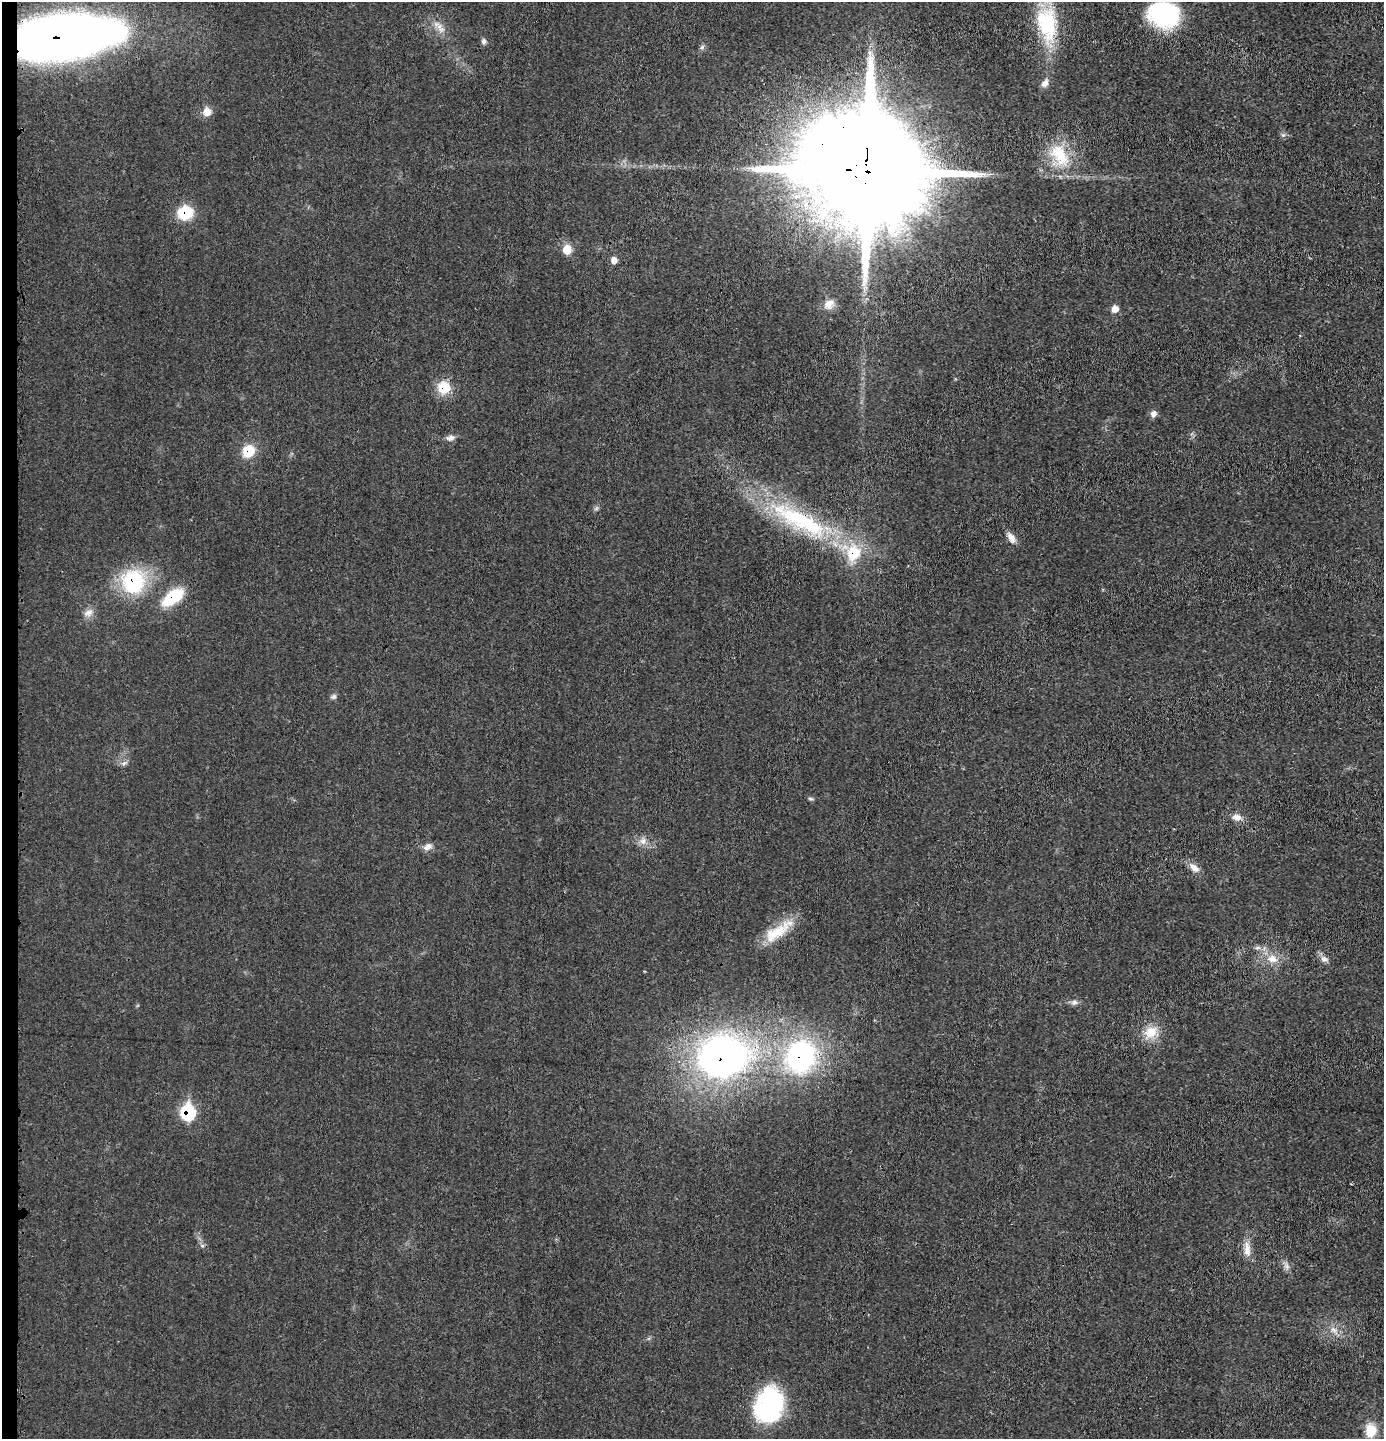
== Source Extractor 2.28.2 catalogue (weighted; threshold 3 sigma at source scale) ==
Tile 4 of 3 x 3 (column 1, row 2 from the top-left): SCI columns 103-1484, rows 1441-2877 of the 4357 x 4324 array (HDU 1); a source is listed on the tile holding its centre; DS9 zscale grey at full resolution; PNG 1386 x 1441 px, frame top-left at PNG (2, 2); no overlay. Shown black and unused: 1% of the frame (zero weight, under 3 of 4 exposures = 1% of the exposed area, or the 3 px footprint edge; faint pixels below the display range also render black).
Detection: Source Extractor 2.28.2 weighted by HDU 2 'WHT'; one run over the whole footprint, this tile lists its part. Background 0.0212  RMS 0.0047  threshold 0.0211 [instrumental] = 3 sigma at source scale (4.5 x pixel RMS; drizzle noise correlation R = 1.50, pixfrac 1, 0.05/0.05 arcsec/px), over >= 5 px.
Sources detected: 49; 1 inside a brighter listed object's ellipse — not listed separately; the other 48 listed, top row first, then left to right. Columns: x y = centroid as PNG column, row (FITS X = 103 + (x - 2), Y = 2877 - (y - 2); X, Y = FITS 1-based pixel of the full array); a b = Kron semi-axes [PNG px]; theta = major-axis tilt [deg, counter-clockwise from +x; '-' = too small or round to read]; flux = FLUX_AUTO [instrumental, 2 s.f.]
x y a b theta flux
1163 14 32 26 -18 46
1047 24 47 25 -81 35
441 29 11 8 -15 3.1
64 37 82 33 7 510
484 41 8 6 -77 1.3
702 47 7 4 45 1
1045 83 12 8 56 2.4
207 112 10 9 - 4.7
1283 135 5 5 - 0.92
1060 155 37 21 -56 21
868 171 35 27 -9 23000
185 213 14 12 21 18
567 250 7 6 - 10
614 260 8 7 - 2.6
829 304 16 12 44 4.5
1115 309 6 6 - 4.3
444 387 16 15 - 10
1153 414 8 8 - 2.1
450 438 12 7 14 2.1
248 451 14 12 51 11
801 521 97 24 -28 67
1011 538 15 8 -57 3.3
133 581 23 21 85 41
172 597 24 12 37 21
88 613 14 9 20 3.1
333 697 8 6 42 1.2
124 763 8 5 44 1.2
810 799 8 4 -9 0.72
1237 817 13 9 -14 3.1
643 841 11 7 89 2.4
428 847 13 8 29 2.6
1194 868 16 8 -39 3.7
777 931 43 14 34 15
1258 948 9 4 8 1.2
1272 959 16 11 -3 6
1324 959 11 8 -20 2.2
644 971 3 2 - 0.43
1074 1002 9 7 -9 1.6
1151 1032 18 14 38 8.5
723 1057 44 36 7 210
800 1057 32 28 68 87
188 1112 11 8 -85 36
202 1245 6 4 -19 0.8
1247 1249 22 9 -86 5.1
1287 1266 9 4 90 1.5
1334 1330 13 7 -49 3
769 1405 38 28 74 53
1371 1430 14 12 85 9.6
Overlapping masked pixels (flux is a lower limit): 11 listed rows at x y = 64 37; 868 171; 185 213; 444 387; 248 451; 801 521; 133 581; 172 597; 723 1057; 800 1057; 188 1112